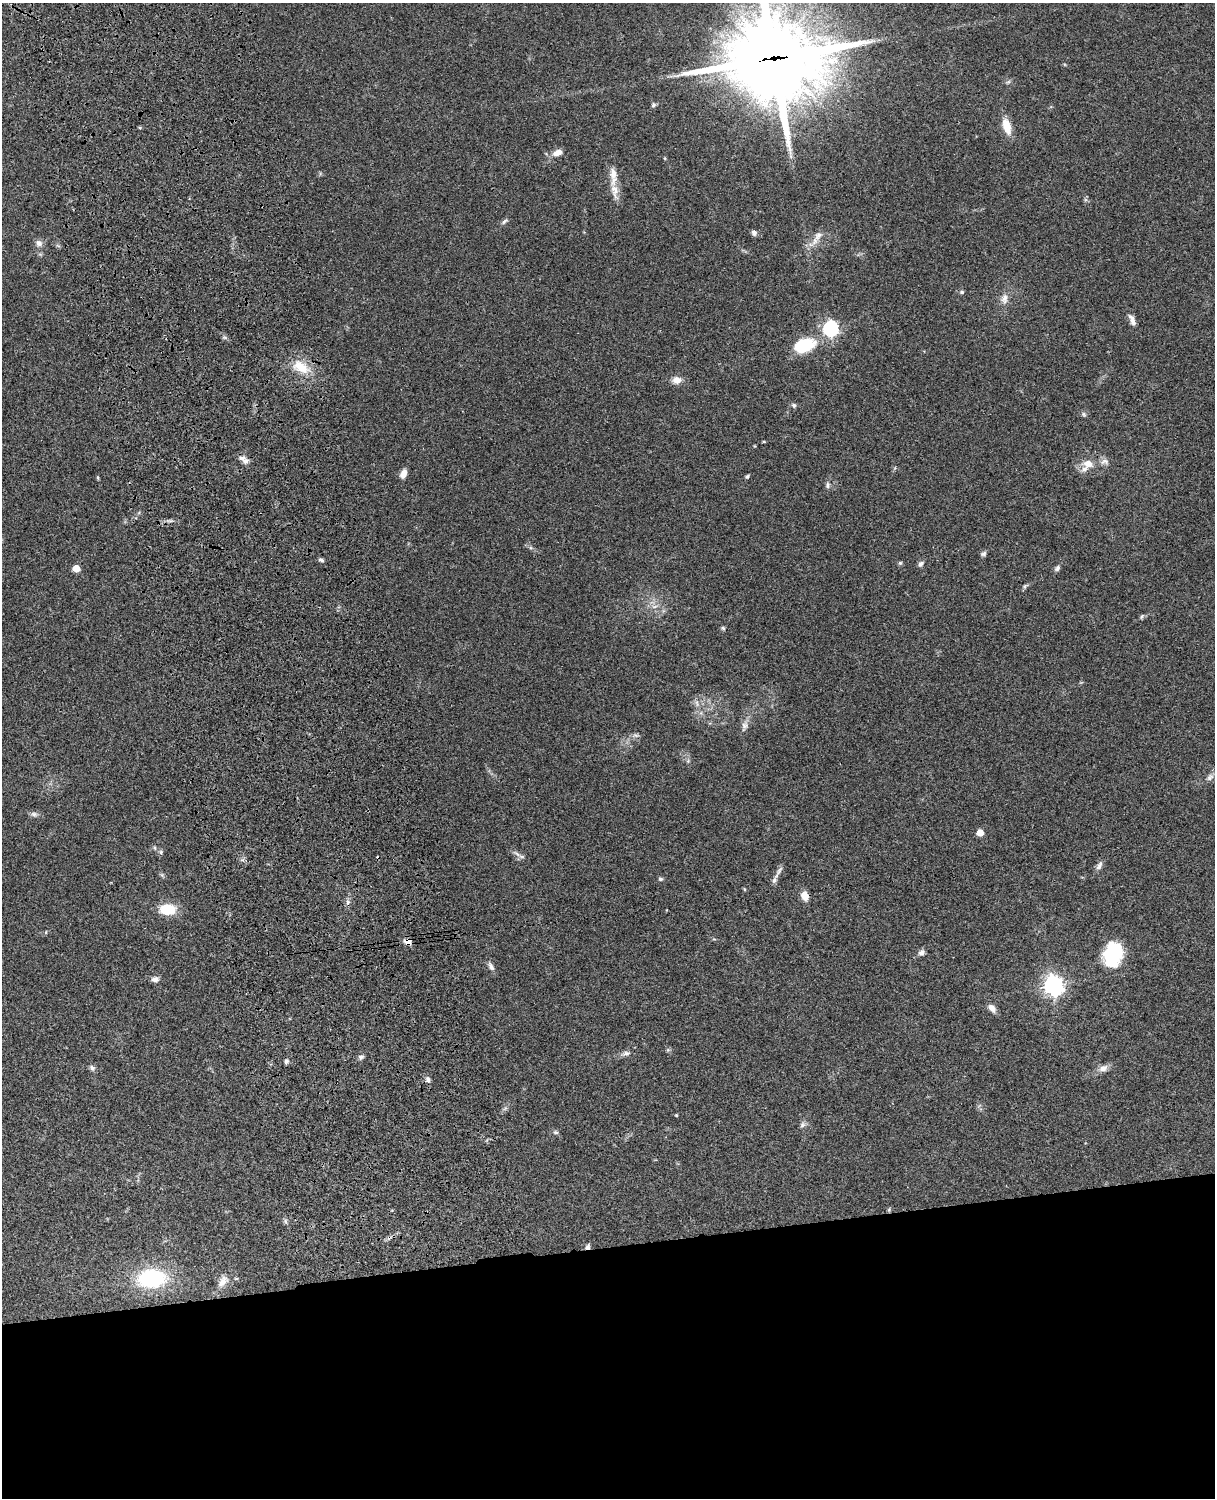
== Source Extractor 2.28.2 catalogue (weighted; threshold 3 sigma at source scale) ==
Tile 11 of 4 x 3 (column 3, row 3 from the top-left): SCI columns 2545-3757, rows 277-1772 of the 5087 x 4926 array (HDU 1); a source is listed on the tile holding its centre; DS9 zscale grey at full resolution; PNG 1217 x 1500 px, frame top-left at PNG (2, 3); no overlay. Shown black and unused: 17% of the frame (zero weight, under 3 of 4 exposures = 6% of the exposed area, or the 3 px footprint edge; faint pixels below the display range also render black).
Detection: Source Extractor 2.28.2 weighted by HDU 2 'WHT'; one run over the whole footprint, this tile lists its part. Background 0.076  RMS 0.0057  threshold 0.0257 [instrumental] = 3 sigma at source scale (4.5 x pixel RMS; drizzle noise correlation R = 1.50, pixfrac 1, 0.05/0.05 arcsec/px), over >= 5 px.
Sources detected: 82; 1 cosmic-ray / hot-pixel residue — not listed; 5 inside a brighter listed object's ellipse — not listed separately; the other 76 listed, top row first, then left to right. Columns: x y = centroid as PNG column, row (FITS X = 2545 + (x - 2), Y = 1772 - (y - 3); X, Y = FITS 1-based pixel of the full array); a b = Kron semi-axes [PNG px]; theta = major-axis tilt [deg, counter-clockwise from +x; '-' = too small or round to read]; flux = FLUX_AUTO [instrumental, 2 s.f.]
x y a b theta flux
773 59 31 27 -1 6900
1008 82 7 4 18 0.94
653 105 7 5 39 1.1
1007 126 18 9 -74 9.1
557 153 13 8 19 4.1
613 173 30 9 -90 7.1
504 221 9 5 41 1.3
754 233 7 6 - 1.9
818 236 15 9 59 4.2
39 243 10 8 -40 2.6
962 292 7 5 -14 0.98
1004 299 14 9 78 4
1132 320 16 6 -68 3.1
831 329 6 6 - 130
804 345 27 16 19 21
301 367 23 13 -34 13
677 380 11 9 1 4.3
794 405 7 6 - 1.2
1084 414 6 5 - 1
764 441 4 3 - 0.6
242 458 8 7 - 2.4
1104 461 13 8 7 2.8
1088 463 11 9 -10 5.3
403 474 9 6 66 4.4
747 476 5 4 - 0.83
98 478 6 3 -72 0.54
827 485 9 5 86 1.4
983 554 8 6 23 1.2
321 560 7 4 -23 1.2
900 563 5 5 - 0.78
920 564 7 6 - 1.7
76 568 5 5 - 11
1057 568 9 6 58 1.5
1024 586 7 5 69 0.99
655 607 9 4 19 1.4
1142 616 7 4 59 0.82
723 628 5 5 - 0.85
697 703 10 4 -77 1.7
744 726 14 8 75 3.2
636 735 9 4 -13 1.2
1210 777 12 7 45 2.8
34 814 9 6 -10 1.7
980 833 5 5 - 7.5
155 847 7 3 -81 0.77
161 852 6 5 - 1
517 854 13 5 -36 2
1099 866 12 6 60 2.3
779 871 15 5 57 2.2
162 875 6 5 - 0.93
660 879 6 5 - 1
744 889 5 3 - 0.54
805 896 9 7 -68 5.9
348 902 6 5 - 1.4
167 910 16 10 2 16
46 932 5 3 - 0.55
408 942 10 7 -13 3
922 953 8 6 37 2.3
1113 954 28 20 72 31
491 966 13 6 -61 2.2
155 979 9 6 3 2.2
1053 985 7 7 - 300
992 1008 10 7 -49 3.6
626 1053 10 6 0 1.9
361 1057 8 5 1 1.3
286 1061 6 6 - 1.1
92 1068 9 6 -61 1.5
1103 1068 12 8 27 3.4
428 1080 7 6 - 1.6
676 1115 3 3 - 0.52
802 1125 9 6 60 1.6
555 1132 7 5 -15 1.1
889 1209 6 4 48 0.68
285 1221 7 4 -71 1
588 1247 7 5 69 1.5
152 1278 25 15 4 53
223 1281 19 11 53 5.5
Overlapping masked pixels (flux is a lower limit): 3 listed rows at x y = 773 59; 408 942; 588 1247
Isophote crosses this tile's border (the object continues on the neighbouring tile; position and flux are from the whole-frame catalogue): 1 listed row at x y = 773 59